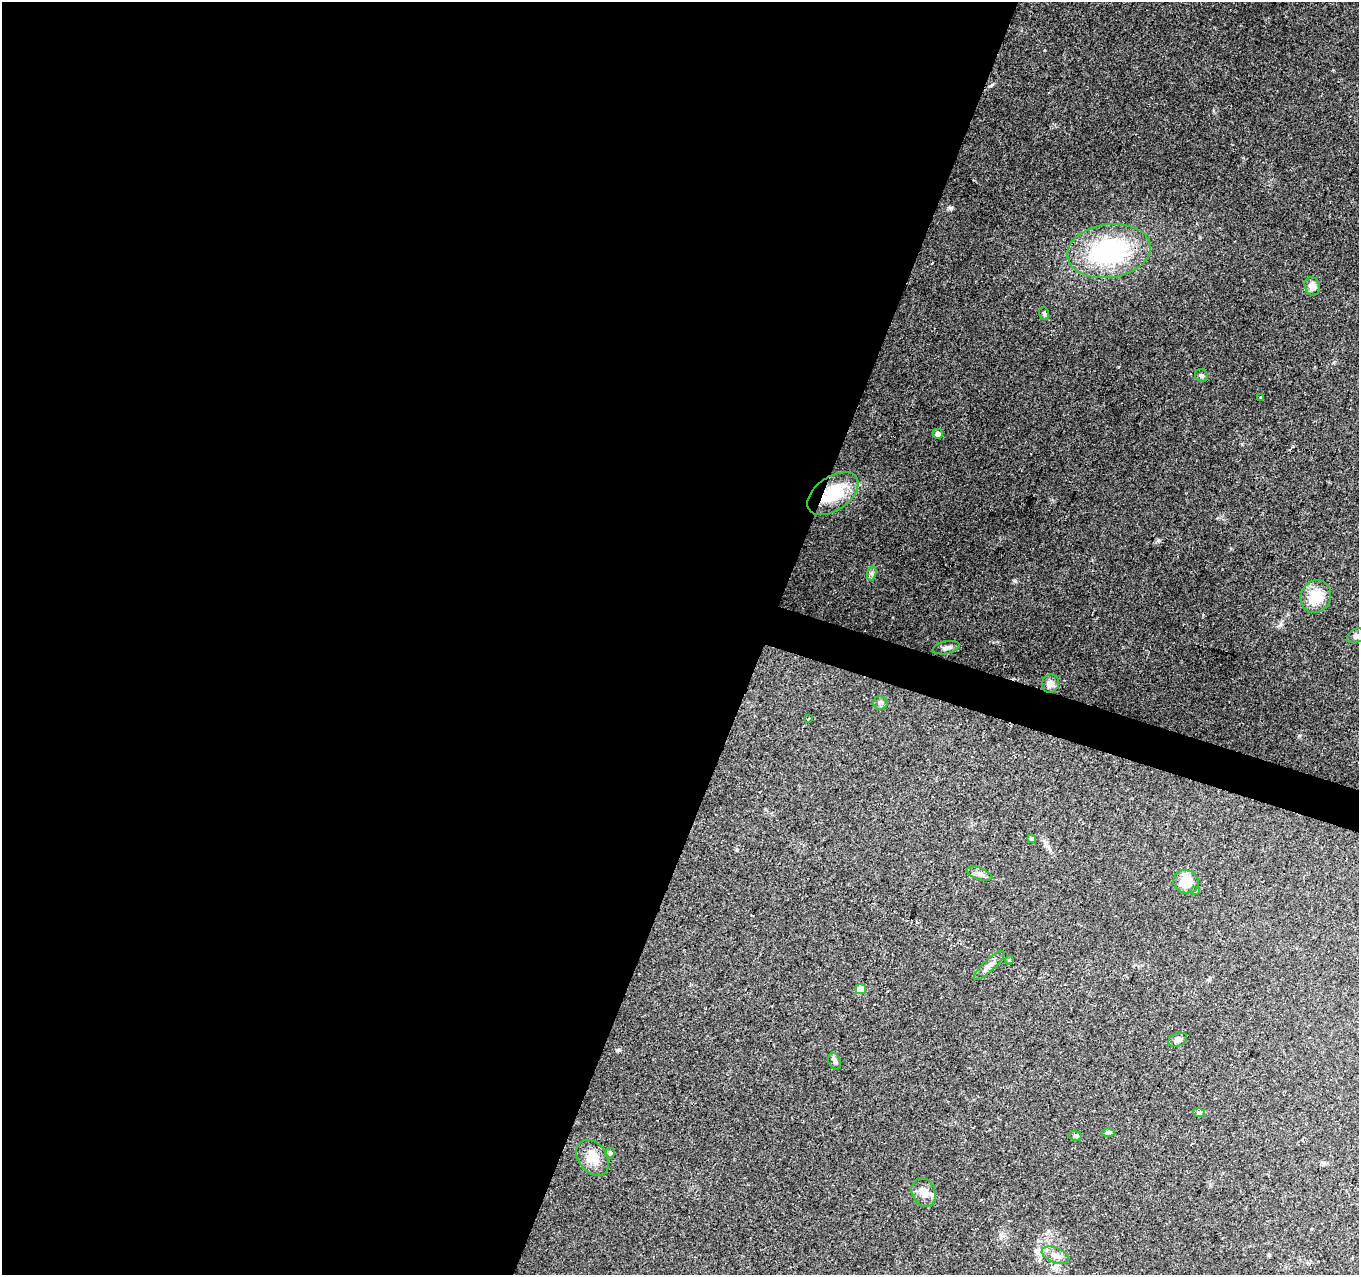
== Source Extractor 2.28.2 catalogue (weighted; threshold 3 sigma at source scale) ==
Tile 5 of 4 x 4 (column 1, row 2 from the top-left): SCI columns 1-1357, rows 2764-4036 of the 5439 x 5590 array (HDU 1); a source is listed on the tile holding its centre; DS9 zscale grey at full resolution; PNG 1361 x 1277 px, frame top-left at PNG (2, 2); each listed source drawn as its Kron ellipse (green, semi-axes under 4 px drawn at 4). Shown black and unused: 58% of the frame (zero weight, under 2 of 3 exposures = <1% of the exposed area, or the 3 px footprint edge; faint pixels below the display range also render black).
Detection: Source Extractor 2.28.2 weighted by HDU 2 'WHT'; one run over the whole footprint, this tile lists its part. Background 0.153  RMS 0.0078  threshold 0.0352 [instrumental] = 3 sigma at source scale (4.5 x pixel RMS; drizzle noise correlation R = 1.50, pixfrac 1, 0.0396/0.0396 arcsec/px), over >= 5 px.
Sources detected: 30; all 30 listed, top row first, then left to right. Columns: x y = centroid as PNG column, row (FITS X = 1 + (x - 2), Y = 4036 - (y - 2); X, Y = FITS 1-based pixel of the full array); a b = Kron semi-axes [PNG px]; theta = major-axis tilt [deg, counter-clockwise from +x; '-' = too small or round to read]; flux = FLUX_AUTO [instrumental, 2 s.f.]
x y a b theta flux
1109 251 42 26 8 100
1312 286 9 7 -70 5.8
1044 313 7 5 -75 1.3
1201 375 7 6 - 1.6
1260 397 2 2 - 0.96
938 434 5 5 - 3.4
833 494 29 17 35 34
872 573 7 4 72 1.8
1316 597 16 15 - 20
1356 636 10 7 23 3.1
946 648 13 6 12 3.5
1050 684 9 8 - 4.3
880 703 7 7 - 2
809 719 4 3 - 0.79
1031 839 4 4 - 1.8
979 874 13 5 -20 3.1
1186 882 13 11 -18 13
1195 890 3 3 - 3.5
1009 960 4 4 - 1
989 965 20 6 43 4.4
861 989 5 5 - 10
1178 1040 10 6 21 3.4
835 1061 9 6 -66 2.5
1199 1113 6 3 -20 1.2
1108 1132 7 4 0 1.2
1076 1136 7 5 -16 1.6
610 1153 5 5 - 1.4
593 1158 20 14 -53 12
924 1193 15 11 -68 7.8
1055 1255 14 7 -22 5.4
Overlapping masked pixels (flux is a lower limit): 1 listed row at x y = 833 494
Isophote crosses this tile's border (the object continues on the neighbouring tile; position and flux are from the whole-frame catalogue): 1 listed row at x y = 1356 636
Unlisted compact peaks at least as high as the median listed source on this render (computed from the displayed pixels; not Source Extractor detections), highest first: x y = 951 208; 1015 581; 618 1050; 1242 444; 1334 362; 737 850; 1333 70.